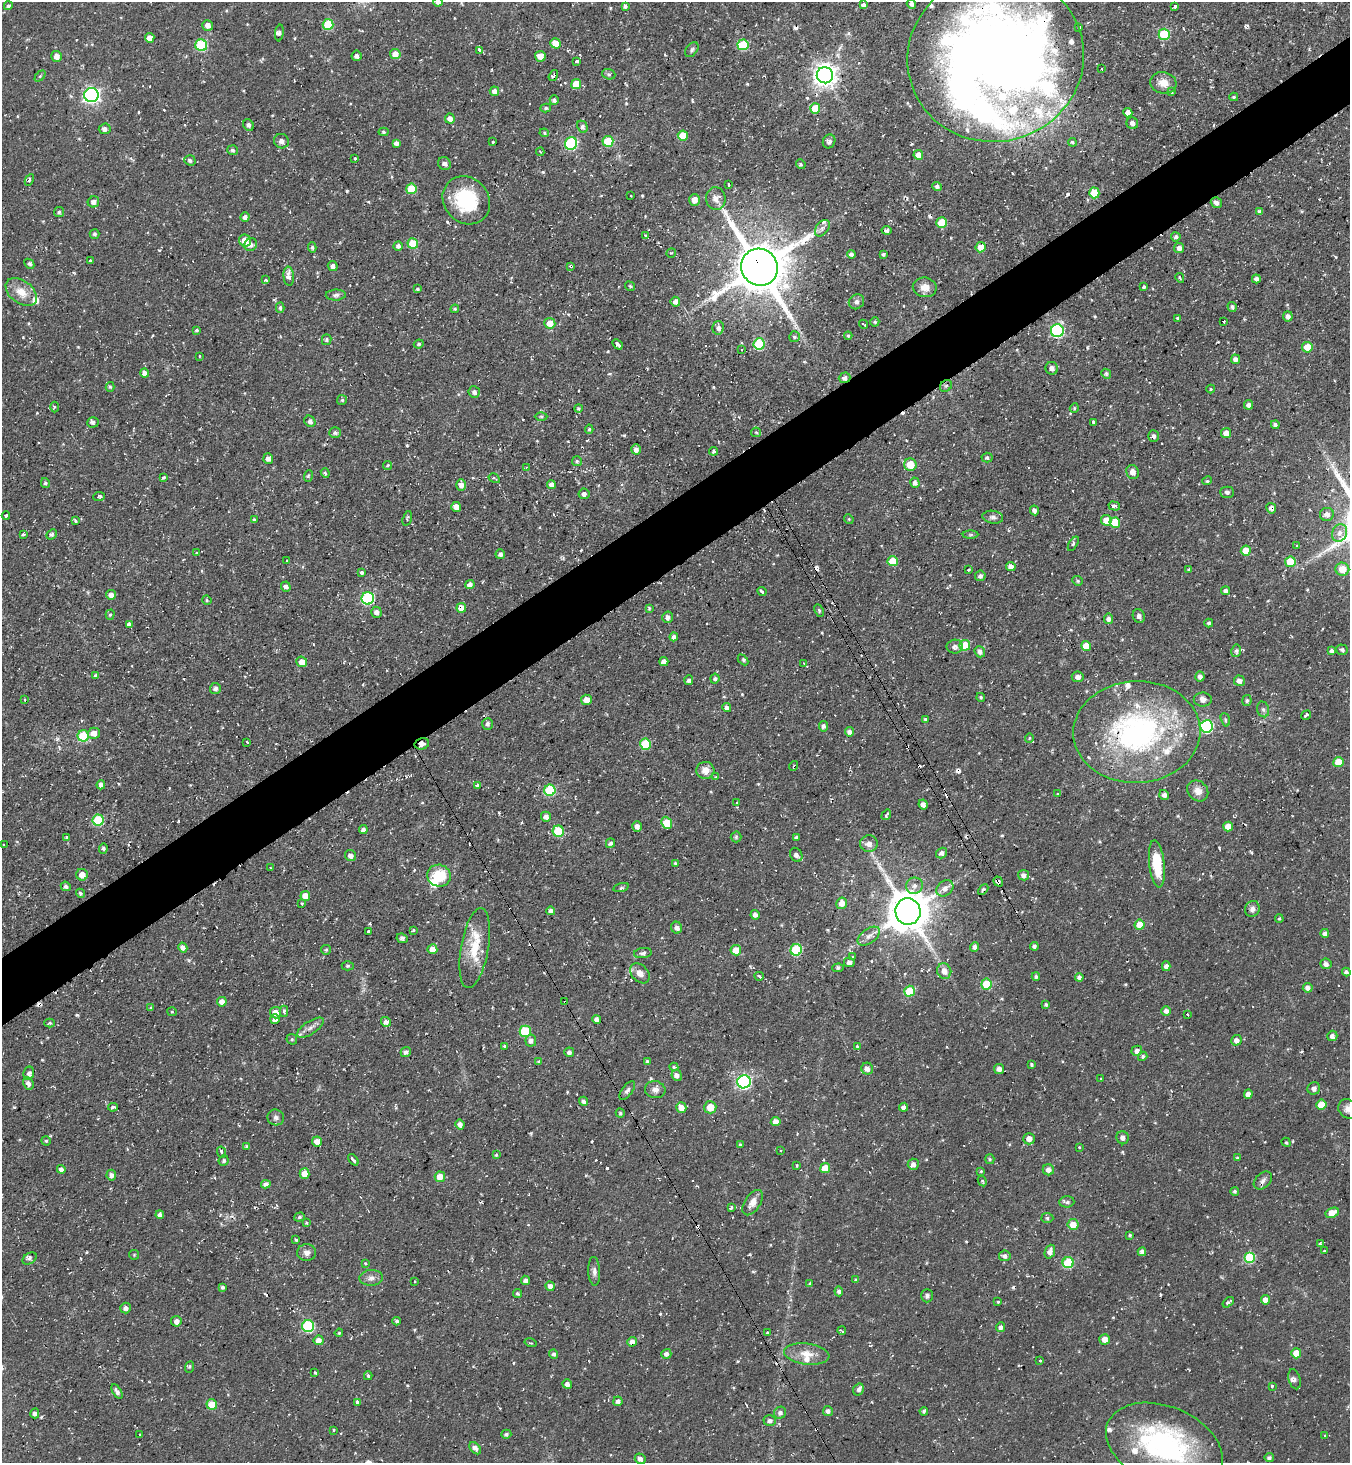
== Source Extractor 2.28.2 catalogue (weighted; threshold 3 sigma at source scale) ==
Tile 10 of 4 x 4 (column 2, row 3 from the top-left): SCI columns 1502-2849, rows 1463-2923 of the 5837 x 5845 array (HDU 1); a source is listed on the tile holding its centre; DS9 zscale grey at full resolution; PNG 1352 x 1465 px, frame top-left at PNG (2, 2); each listed source drawn as its Kron ellipse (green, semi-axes under 4 px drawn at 4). Shown black and unused: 5% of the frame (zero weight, under 2 of 3 exposures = <1% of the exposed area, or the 3 px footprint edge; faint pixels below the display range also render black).
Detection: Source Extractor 2.28.2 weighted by HDU 2 'WHT'; one run over the whole footprint, this tile lists its part. Background 0.0495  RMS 0.0059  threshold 0.0263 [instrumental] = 3 sigma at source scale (4.5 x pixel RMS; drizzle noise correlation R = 1.50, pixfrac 1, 0.05/0.05 arcsec/px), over >= 5 px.
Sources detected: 651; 2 inside a brighter object's white glare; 32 cosmic-ray / hot-pixel residue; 1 long thin detection or spike segment (spike, bleed or trail) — neither listed nor drawn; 16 inside a brighter listed object's ellipse — not listed separately; of the other 600, all 500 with FLUX_AUTO >= 0.676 (the completeness limit of this list) listed and drawn (100 fainter detections not listed), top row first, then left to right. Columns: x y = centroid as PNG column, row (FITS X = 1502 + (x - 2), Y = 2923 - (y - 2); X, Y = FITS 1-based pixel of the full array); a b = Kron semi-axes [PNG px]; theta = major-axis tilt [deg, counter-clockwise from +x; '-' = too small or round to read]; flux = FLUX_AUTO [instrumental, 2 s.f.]
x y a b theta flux
438 2 5 4 - 2.1
911 4 5 4 - 1.5
863 5 4 4 - 2.1
8 6 4 4 - 1.3
625 6 4 4 - 1.5
1175 6 4 3 - 1.8
328 24 5 5 - 22
208 25 5 5 - 3
1079 28 3 3 - 2.5
279 33 8 3 83 1.4
1164 34 5 5 - 30
150 38 5 4 - 6.2
556 43 5 5 - 9.1
201 45 6 6 - 43
743 45 5 5 - 30
479 50 4 3 - 110
692 50 8 5 52 1.4
395 54 5 5 - 5.8
56 56 5 5 - 3.5
356 56 5 5 - 1.7
540 56 5 5 - 4.8
996 58 88 83 14 1100
577 61 4 3 - 4.7
1101 69 2 2 - 0.71
609 74 7 5 -19 1.1
553 75 6 3 57 1.9
825 75 8 8 - 490
40 76 6 4 45 0.83
1163 83 13 10 -14 6.5
576 84 5 5 - 13
494 91 5 4 - 2.8
1172 92 3 3 - 1
91 95 7 7 - 180
1234 97 4 3 - 0.96
554 100 4 4 - 1.7
546 108 5 4 - 1.1
815 108 5 5 - 15
1128 113 4 4 - 4.5
450 119 5 5 - 3.5
1132 123 6 5 - 2.1
249 125 6 5 - 1.6
582 127 6 5 - 1.6
105 129 6 5 - 2.4
383 132 5 4 - 0.95
544 133 5 4 - 0.82
683 136 5 5 - 14
281 141 7 7 - 2.7
608 141 5 5 - 23
829 141 7 6 - 2.2
493 142 3 2 - 0.93
1072 142 4 4 - 0.97
396 143 4 4 - 2.4
571 143 6 6 - 64
232 150 5 5 - 1.4
540 152 4 3 - 0.92
918 155 5 5 - 5.6
355 158 3 3 - 0.92
190 160 6 5 - 1.6
444 164 7 6 - 2.2
801 164 5 4 - 0.9
29 180 6 3 62 0.81
728 185 3 2 - 0.9
937 186 5 4 - 1.8
411 189 5 5 - 18
1094 193 5 5 - 18
631 195 3 3 - 1.1
716 198 11 10 - 4.2
466 200 25 22 -48 38
694 200 6 5 - 4.8
93 202 6 5 - 3
1216 203 6 5 - 2.4
59 212 5 5 - 1.4
1260 212 4 4 - 1.7
245 217 5 4 - 2.5
942 223 5 5 - 17
822 228 9 6 52 2.1
887 230 5 4 - 1.4
95 234 5 5 - 1.3
645 235 4 3 - 1.1
1176 237 4 4 - 1.5
245 241 6 6 - 9.7
413 244 5 5 - 18
251 245 7 6 - 2.6
398 246 4 4 - 2.6
312 247 5 4 - 1
981 247 5 5 - 8.1
1179 248 5 5 - 2.8
671 253 5 4 - 0.85
851 254 4 4 - 2.1
883 254 3 3 - 1.1
90 261 3 3 - 5
29 264 5 3 - 1.1
333 266 5 4 - 2
571 266 4 3 - 2.3
759 267 19 18 - 3000
289 276 10 5 -85 4.6
1180 278 5 2 - 0.71
1256 279 4 4 - 2.5
266 280 3 3 - 2
630 286 5 3 - 0.79
925 287 12 9 -11 5.4
1144 287 3 3 - 3.8
417 289 4 4 - 1
21 292 17 11 -37 8.9
336 295 10 5 2 1.7
675 302 5 5 - 2.8
856 302 8 7 - 2.1
1232 307 5 4 - 1.4
280 308 5 4 - 1.3
455 309 4 4 - 0.87
1288 316 5 5 - 2.4
1177 318 3 3 - 1.1
875 322 4 4 - 1
1224 322 3 3 - 1.4
550 323 5 5 - 8.3
864 324 5 2 - 0.72
718 328 7 5 77 2.3
197 330 4 3 - 0.85
1057 331 6 6 - 85
848 336 4 4 - 0.85
794 337 5 5 - 1.4
327 340 5 5 - 1
419 344 5 3 - 0.77
617 344 6 4 -47 6.8
759 344 5 5 - 38
1307 347 5 5 - 9.9
742 350 3 2 - 0.9
199 356 3 2 - 0.75
1235 359 5 4 - 2.4
1052 368 6 6 - 2.7
144 373 4 4 - 3.4
1106 374 5 4 - 0.94
845 378 6 5 - 2.3
946 386 6 5 - 1.2
110 387 5 4 - 0.93
1211 389 4 4 - 0.71
474 392 6 5 - 2.7
342 400 5 5 - 1.1
1248 405 5 4 - 2.4
54 407 5 3 - 0.78
578 408 4 4 - 0.9
1074 408 5 4 - 0.8
541 416 6 4 1 1
310 421 6 5 - 1.8
93 422 6 5 - 1.3
1093 422 4 3 - 2.2
1275 425 4 4 - 1.7
589 429 4 4 - 0.92
756 432 5 4 - 0.84
335 433 6 5 - 1.6
1226 433 5 5 - 5
1154 436 6 5 - 1.8
636 449 5 4 - 2.7
713 451 4 3 - 1.2
987 458 5 5 - 1.2
268 459 5 5 - 2
577 461 5 5 - 1.1
388 465 5 4 - 1.1
910 465 6 6 - 13
526 467 3 3 - 0.77
1132 472 7 6 - 3.7
325 473 5 3 - 1.1
308 476 6 4 70 0.98
163 478 4 3 - 1.4
494 478 6 3 -30 0.83
1207 481 5 3 - 0.71
45 483 5 4 - 1.2
915 483 5 4 - 2.6
551 484 4 4 - 2.6
461 485 5 4 - 3.4
1227 492 7 5 -1 1.6
584 494 5 5 - 2.2
99 496 6 4 6 1.3
1114 506 6 4 -17 2.3
456 507 5 4 - 5
1271 508 5 5 - 2.3
1034 510 5 4 - 2.5
1327 514 7 6 - 3.6
6 516 4 3 - 2.3
993 517 10 6 -8 2
407 518 7 4 73 1
254 519 3 3 - 0.84
849 519 5 4 - 0.75
1106 520 5 5 - 8.4
75 521 4 3 - 1.3
1115 523 5 5 - 16
1340 533 9 7 68 3.4
23 534 3 3 - 1.5
51 534 6 4 43 1.1
970 535 8 4 0 0.99
1073 544 8 3 58 0.9
1297 546 3 3 - 0.81
1246 551 5 5 - 12
196 553 3 3 - 1.3
500 554 5 4 - 1.7
287 561 3 3 - 0.81
893 561 5 5 - 15
1290 562 5 5 - 17
1011 566 5 4 - 3.4
1189 569 3 3 - 0.87
1342 569 7 6 - 9.2
969 570 3 2 - 0.83
361 572 3 3 - 2.2
980 576 5 5 - 2.1
1077 581 5 4 - 0.91
470 584 4 4 - 2.9
286 587 5 4 - 2.5
762 591 5 3 - 2.2
1226 591 4 4 - 2.3
111 595 5 4 - 3.5
368 598 6 6 - 74
207 600 5 4 - 0.76
461 608 5 5 - 6.3
649 608 3 3 - 0.76
819 610 6 4 -64 1
376 612 5 5 - 2.6
110 615 5 4 - 0.9
1139 616 7 6 - 2.4
668 617 6 5 - 2.6
1108 619 5 5 - 2.2
1209 623 4 4 - 1.3
129 624 3 3 - 78
674 637 4 4 - 2.5
965 645 5 5 - 19
1086 646 5 5 - 9.2
955 647 8 7 - 2.2
1342 650 6 5 - 1.4
1236 651 6 5 - 1.4
1332 651 3 3 - 1.6
980 652 6 5 - 2.7
743 660 6 4 -46 0.9
302 662 5 5 - 6.7
664 662 4 4 - 3.4
804 663 4 3 - 0.91
96 676 4 4 - 1.6
1200 676 5 4 - 2.5
1078 677 6 5 - 2.5
715 679 5 4 - 1.1
689 680 5 4 - 1.7
1239 681 5 5 - 2.9
215 688 5 5 - 1.8
981 697 4 4 - 0.86
25 700 3 3 - 1.2
586 700 5 5 - 5.2
1203 700 9 7 0 3
1247 701 5 4 - 1.2
727 708 4 4 - 2.5
1263 709 8 6 -73 1.7
1306 715 5 3 - 2.6
925 719 3 3 - 1.8
1225 720 7 4 -72 0.85
487 724 6 5 - 1.6
824 726 5 4 - 1.7
1207 726 6 6 - 75
849 732 5 4 - 2.2
1137 732 63 51 2 150
94 733 6 5 - 4.5
83 736 5 5 - 36
1029 738 4 4 - 0.71
247 742 3 3 - 0.87
422 744 7 5 15 2.5
646 744 5 5 - 25
1338 762 5 5 - 9.4
794 766 5 3 - 0.72
705 770 9 8 - 5.6
716 777 3 3 - 1.8
101 785 4 4 - 2.6
478 785 4 3 - 2.3
550 790 5 5 - 42
1198 791 11 9 -42 4.4
1058 794 4 3 - 1.7
1164 795 5 4 - 1.9
737 803 3 3 - 0.97
923 805 5 4 - 2.4
886 815 6 3 56 1.6
546 817 5 4 - 3.4
98 820 5 5 - 36
667 823 6 5 - 12
637 826 5 4 - 2.2
1228 826 5 5 - 7.1
363 830 4 4 - 2.1
558 831 5 5 - 28
67 837 4 3 - 2.8
736 837 5 5 - 0.88
796 837 3 3 - 1.1
610 843 5 4 - 1.9
869 844 9 8 - 4
3 845 3 3 - 1
103 848 5 4 - 1
942 853 6 5 - 2.6
796 855 7 6 - 2.4
351 856 6 5 - 2.6
675 863 4 3 - 0.75
1157 864 24 7 -83 20
271 868 3 2 - 0.81
82 875 6 5 - 5.4
1023 875 5 5 - 2.3
439 876 12 11 - 19
998 881 5 4 - 1.8
66 886 5 4 - 1.6
914 886 8 8 - 2.8
621 887 8 3 16 0.9
945 888 9 7 39 4
983 889 6 4 45 1.8
80 893 5 4 - 1.2
305 896 5 5 - 6.3
302 903 3 3 - 0.95
842 903 6 5 - 5.4
1252 909 8 7 - 2.8
551 911 4 4 - 2.2
908 911 13 12 - 1800
755 915 5 4 - 1.9
1279 919 4 3 - 0.83
1140 925 5 5 - 10
677 928 6 5 - 2.5
413 930 3 3 - 1.1
369 931 3 3 - 5.3
1325 933 4 4 - 2.1
869 936 12 7 36 3.7
402 938 6 4 -24 1.6
1034 946 4 3 - 2.3
183 947 5 4 - 2.4
975 947 5 4 - 2.6
475 948 40 13 80 19
432 949 5 5 - 6.1
326 950 5 4 - 0.78
736 950 5 5 - 8.4
796 950 6 5 - 44
643 953 9 5 7 1.8
853 956 3 2 - 0.68
849 962 5 5 - 2.2
1326 964 5 5 - 2.2
348 966 6 4 1 1.1
1166 966 5 4 - 2
838 968 6 4 3 1.1
944 971 8 7 - 4.6
1346 972 4 3 - 1.8
640 973 11 8 -48 4.2
759 976 4 3 - 1.6
1036 977 4 4 - 1.2
1079 977 4 4 - 1.9
987 984 6 5 - 23
1308 988 5 5 - 2.8
909 991 5 5 - 28
222 1002 5 5 - 4.5
565 1002 3 2 - 0.7
1046 1005 4 3 - 0.93
151 1008 4 4 - 1
284 1011 5 3 - 1.8
1166 1011 5 4 - 2.7
172 1012 4 4 - 0.7
275 1013 6 5 - 5.8
1187 1014 3 2 - 2.3
275 1019 5 4 - 3
597 1019 4 4 - 2.6
386 1022 5 5 - 2.7
50 1023 5 4 - 0.93
310 1028 15 6 33 3.6
525 1031 5 5 - 33
1332 1036 5 5 - 2.2
292 1039 6 5 - 0.93
1236 1040 5 5 - 3.3
531 1041 6 5 - 3
504 1046 4 4 - 0.74
857 1046 3 3 - 0.82
1137 1051 5 5 - 2.4
406 1052 5 5 - 2
569 1052 5 4 - 1.8
1143 1056 5 4 - 1.3
539 1062 4 3 - 0.87
647 1062 4 4 - 1.1
1031 1065 4 3 - 2.5
674 1067 4 3 - 1
867 1069 6 6 - 3.5
999 1069 5 5 - 2.9
29 1073 7 5 79 2.1
677 1075 5 5 - 2.8
1101 1078 3 2 - 0.82
744 1082 7 6 - 130
28 1083 6 5 - 2.8
1314 1088 6 6 - 2.2
655 1090 10 8 -8 3.1
627 1091 11 5 53 1.8
1248 1094 4 4 - 3.3
583 1101 4 4 - 2.1
1321 1105 5 5 - 11
113 1107 5 3 - 1.8
710 1107 6 6 - 10
903 1107 4 4 - 1.7
681 1108 5 5 - 6.1
1348 1109 10 9 - 3.4
620 1113 4 4 - 0.91
276 1117 8 8 - 2
776 1122 5 4 - 4
460 1124 5 4 - 2.8
1123 1138 6 6 - 2.2
1029 1139 6 5 - 3.6
46 1141 4 4 - 0.96
317 1141 5 5 - 4.4
1286 1142 5 3 - 0.82
740 1145 4 3 - 0.91
247 1146 4 3 - 1.1
1079 1147 3 3 - 0.72
781 1151 3 3 - 0.84
221 1152 6 3 -65 2.4
496 1155 4 4 - 0.79
1237 1158 4 3 - 0.73
990 1159 5 4 - 0.78
353 1160 6 3 -52 2.5
224 1161 5 5 - 1.3
913 1164 5 5 - 2.7
797 1165 3 2 - 0.7
825 1168 5 5 - 11
61 1169 4 4 - 2.2
1048 1170 5 5 - 3.7
981 1171 4 4 - 0.72
305 1174 5 5 - 9.5
111 1175 5 5 - 2.6
440 1177 5 5 - 7.1
1263 1180 10 7 43 2.4
982 1181 5 3 - 0.79
266 1184 4 4 - 2.6
1235 1191 4 4 - 1.2
1067 1202 7 5 4 1.6
753 1203 14 8 57 4.9
731 1207 3 3 - 2.6
1332 1213 7 5 27 9.6
160 1215 4 4 - 2.3
299 1217 5 4 - 1
1047 1218 6 5 - 1.2
307 1223 3 3 - 1.1
1073 1224 5 5 - 7.7
1130 1235 3 3 - 0.79
296 1240 3 3 - 0.81
1320 1244 3 3 - 2.7
1324 1251 3 2 - 0.95
1050 1252 7 5 70 3.1
1142 1252 4 4 - 3.2
307 1253 9 8 - 2.8
134 1255 5 5 - 0.73
1005 1256 6 5 - 2.2
30 1258 8 5 33 1.6
1250 1258 5 5 - 38
365 1263 3 3 - 0.8
1068 1263 5 5 - 39
594 1271 14 6 -87 2.5
371 1278 12 8 5 3.1
525 1280 5 4 - 2.1
856 1280 4 3 - 0.84
415 1282 3 2 - 0.93
810 1284 3 3 - 0.94
550 1286 5 4 - 2.7
222 1287 4 4 - 1.4
839 1291 5 4 - 1.3
517 1293 4 4 - 1
927 1296 7 6 - 1.9
1266 1300 4 4 - 4.1
998 1302 4 3 - 0.68
1228 1302 6 3 38 1.3
125 1308 5 5 - 2.3
176 1321 5 5 - 2.7
397 1321 4 4 - 1.2
308 1326 6 6 - 56
1001 1327 5 4 - 2.1
842 1331 4 2 - 0.95
339 1333 4 3 - 0.68
767 1333 3 3 - 1.2
1105 1339 5 5 - 4.2
319 1340 5 5 - 4.3
632 1342 5 4 - 4
530 1343 6 3 -16 0.71
1296 1353 5 5 - 9.1
554 1354 5 4 - 1.5
666 1354 5 5 - 2.3
807 1354 23 10 -7 8.3
1040 1361 3 3 - 1.4
190 1367 6 3 69 0.85
315 1373 3 3 - 1.9
368 1376 4 3 - 1
1295 1379 10 5 -74 1.8
567 1384 5 4 - 2.3
1272 1386 3 3 - 3.2
858 1390 6 5 - 1.7
117 1391 8 4 -58 2.2
618 1401 5 4 - 1.9
358 1402 4 3 - 13
212 1405 5 5 - 16
828 1411 5 5 - 2
924 1411 4 3 - 1.2
35 1413 5 4 - 2
780 1413 6 5 - 2.3
770 1421 6 5 - 2.1
334 1430 4 3 - 0.83
506 1434 5 4 - 1.5
140 1435 3 3 - 0.83
1325 1436 3 3 - 1.2
1164 1446 61 39 -22 110
475 1448 7 4 -48 3.8
1269 1458 4 4 - 1.8
640 1459 5 5 - 2.2
Overlapping masked pixels (flux is a lower limit): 12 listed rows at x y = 996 58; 553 75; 571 266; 759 267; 845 378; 1271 508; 461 608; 1137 732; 422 744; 998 881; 565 1002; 632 1342
Isophote crosses this tile's border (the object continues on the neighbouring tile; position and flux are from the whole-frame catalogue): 4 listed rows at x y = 438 2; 996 58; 1348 1109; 1164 1446